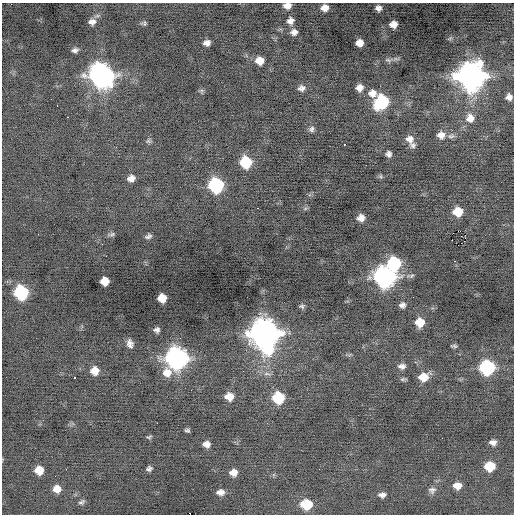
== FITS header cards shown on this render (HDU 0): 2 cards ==
NAXIS1  =                  512 / Axis length
NAXIS2  =                  512 / Axis length

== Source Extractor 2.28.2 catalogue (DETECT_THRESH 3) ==
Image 512 x 512 px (HDU 0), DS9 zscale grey, 1 PNG px = 1 image px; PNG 516 x 516 px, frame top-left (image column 1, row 512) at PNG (2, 3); no overlay
Background -0.103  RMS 0.8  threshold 2.41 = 3 sigma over >= 5 px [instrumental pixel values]
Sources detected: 88; all 88 listed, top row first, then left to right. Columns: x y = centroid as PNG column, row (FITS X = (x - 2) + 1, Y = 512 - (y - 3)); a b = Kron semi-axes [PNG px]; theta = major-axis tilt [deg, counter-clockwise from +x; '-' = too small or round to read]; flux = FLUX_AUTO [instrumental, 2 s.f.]
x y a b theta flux
287 6 7 5 0 320
325 8 7 7 - 380
378 8 7 6 - 240
290 21 7 6 - 270
92 22 10 8 8 290
144 23 7 5 -6 110
393 24 7 6 - 390
294 32 8 7 - 250
450 38 6 4 19 76
207 43 7 5 1 260
359 43 7 6 - 420
75 50 8 5 9 170
388 60 12 6 -5 190
260 61 8 7 - 570
101 75 12 11 - 41000
471 76 12 11 - 68000
301 88 8 7 - 220
359 88 8 7 - 330
201 91 7 4 -90 96
372 93 10 9 - 410
509 97 6 6 - 260
382 102 10 9 - 5300
57 106 3 2 - 86
67 117 3 2 - 51
470 118 11 11 - 480
312 129 8 7 - 160
441 135 10 8 2 370
451 136 10 6 7 160
409 139 11 10 - 380
149 141 7 6 - 110
344 144 3 2 - 110
413 145 8 7 - 160
388 154 6 6 - 180
246 162 9 9 - 2500
380 176 6 5 - 85
131 178 7 6 - 330
216 185 9 9 - 7700
257 208 3 2 - 230
305 209 6 4 20 79
457 212 8 8 - 1100
361 218 7 6 - 390
460 231 4 2 - 2500
112 234 9 5 14 120
465 235 3 2 - 100
148 236 8 5 26 150
452 240 3 2 - 83
458 245 2 2 - 16
106 256 2 2 - 39
454 261 2 2 - 190
394 264 9 9 - 5300
411 275 11 5 6 140
384 277 10 10 - 28000
105 281 7 7 - 690
21 292 9 9 - 6600
162 298 7 7 - 770
402 305 7 6 - 190
302 306 7 6 - 110
420 322 8 7 - 920
157 330 5 5 - 160
264 334 13 12 - 83000
131 346 7 3 -70 710
454 346 8 4 -3 91
177 358 12 10 60 31000
402 366 10 7 -2 240
487 367 9 8 - 8500
94 371 8 8 - 560
243 371 2 2 - 23
423 377 10 7 16 880
75 378 3 2 - 180
403 379 8 4 6 97
229 397 9 8 - 550
278 398 9 8 - 2800
157 423 2 2 - 130
187 430 5 3 - 99
149 437 7 4 23 78
493 442 8 6 -4 250
206 444 7 6 - 310
490 466 8 7 - 1500
149 469 6 5 - 150
39 470 7 7 - 670
233 473 8 7 - 410
457 486 7 6 - 440
57 489 8 8 - 440
432 490 10 8 19 220
220 492 9 6 5 290
382 495 8 6 0 220
81 502 8 5 31 130
306 504 9 7 -3 2000
At the frame edge (FLAGS 8, measured only in part): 1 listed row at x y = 287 6